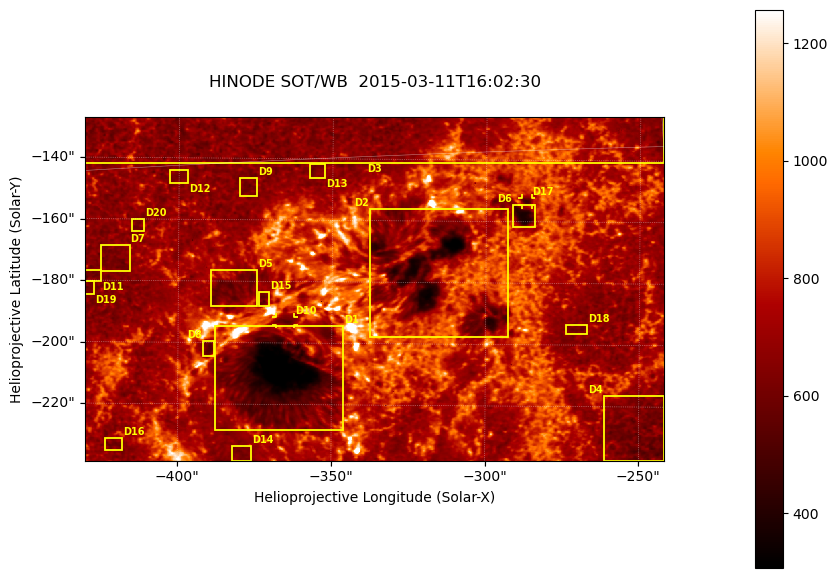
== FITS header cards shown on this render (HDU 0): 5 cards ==
TELESCOP= 'HINODE'
INSTRUME= 'SOT/WB'
DATE_OBS= '2015-03-11T16:02:30.478'
CTYPE1  = 'Solar-X'
CTYPE2  = 'Solar-Y'

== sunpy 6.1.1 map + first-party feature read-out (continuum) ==
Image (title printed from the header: HINODE SOT/WB  2015-03-11T16:02:30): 864 x 512 px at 0.218 arcsec/px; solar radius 966 arcsec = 4431 px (partial field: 0.7% of the solar disc is inside the frame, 100% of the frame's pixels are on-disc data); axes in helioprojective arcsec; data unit not stated in the header (colour bar unlabelled)
Orientation: roll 0.412 deg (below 1 deg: not rotated)
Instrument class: CONTINUUM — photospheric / low-chromospheric filtergram (Ca II H line): granulation and sunspots, dark-feature search
Dark features (sunspots / pores): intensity divided by the frame's on-disc median (partial field: no limb-darkening profile); reference = the frame's on-disc median (the 8%-of-disc-diameter window exceeds this field); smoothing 3 px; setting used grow <= 0.84, no closing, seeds <= 0.84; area >= 110 px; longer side >= 6 px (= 1.3 arcsec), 3 px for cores <= 0.7; partial field; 24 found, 20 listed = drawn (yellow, D1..; 2 of them under ~3 arcsec drawn as corner ticks so the feature stays visible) (cap 20 boxes per figure: the strongest are kept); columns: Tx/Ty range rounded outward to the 1 arcsec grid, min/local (2 s.f., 1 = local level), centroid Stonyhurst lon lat
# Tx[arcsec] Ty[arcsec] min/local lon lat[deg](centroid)
D1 -388..-346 -229..-194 0.34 -24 -19
D2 -338..-292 -198..-155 0.39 -20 -17
D3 -431..-242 -142..-125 0.5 -22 -14
D4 -262..-241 -238..-216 0.68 -16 -21
D5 -390..-374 -188..-176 0.71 -24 -17
D6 -292..-284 -162..-154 0.51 -18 -16
D7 -426..-416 -177..-168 0.74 -27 -17
D8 -392..-388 -205..-199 0.7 -25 -19
D9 -381..-374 -153..-146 0.76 -24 -15
D10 -368..-362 -194..-191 0.71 -23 -18
D11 -431..-425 -181..-176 0.74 -27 -17
D12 -403..-397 -149..-143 0.81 -25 -15
D13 -358..-352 -147..-141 0.76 -22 -15
D14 -383..-376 -239..-233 0.8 -25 -21
D15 -374..-370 -188..-183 0.74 -24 -18
D16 -424..-417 -236..-231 0.78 -28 -20
D17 -289..-285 -155..-152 0.63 -18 -16
D18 -274..-267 -197..-193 0.76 -17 -19
D19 -431..-427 -185..-180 0.76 -28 -17
D20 -416..-411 -164..-159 0.79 -26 -16